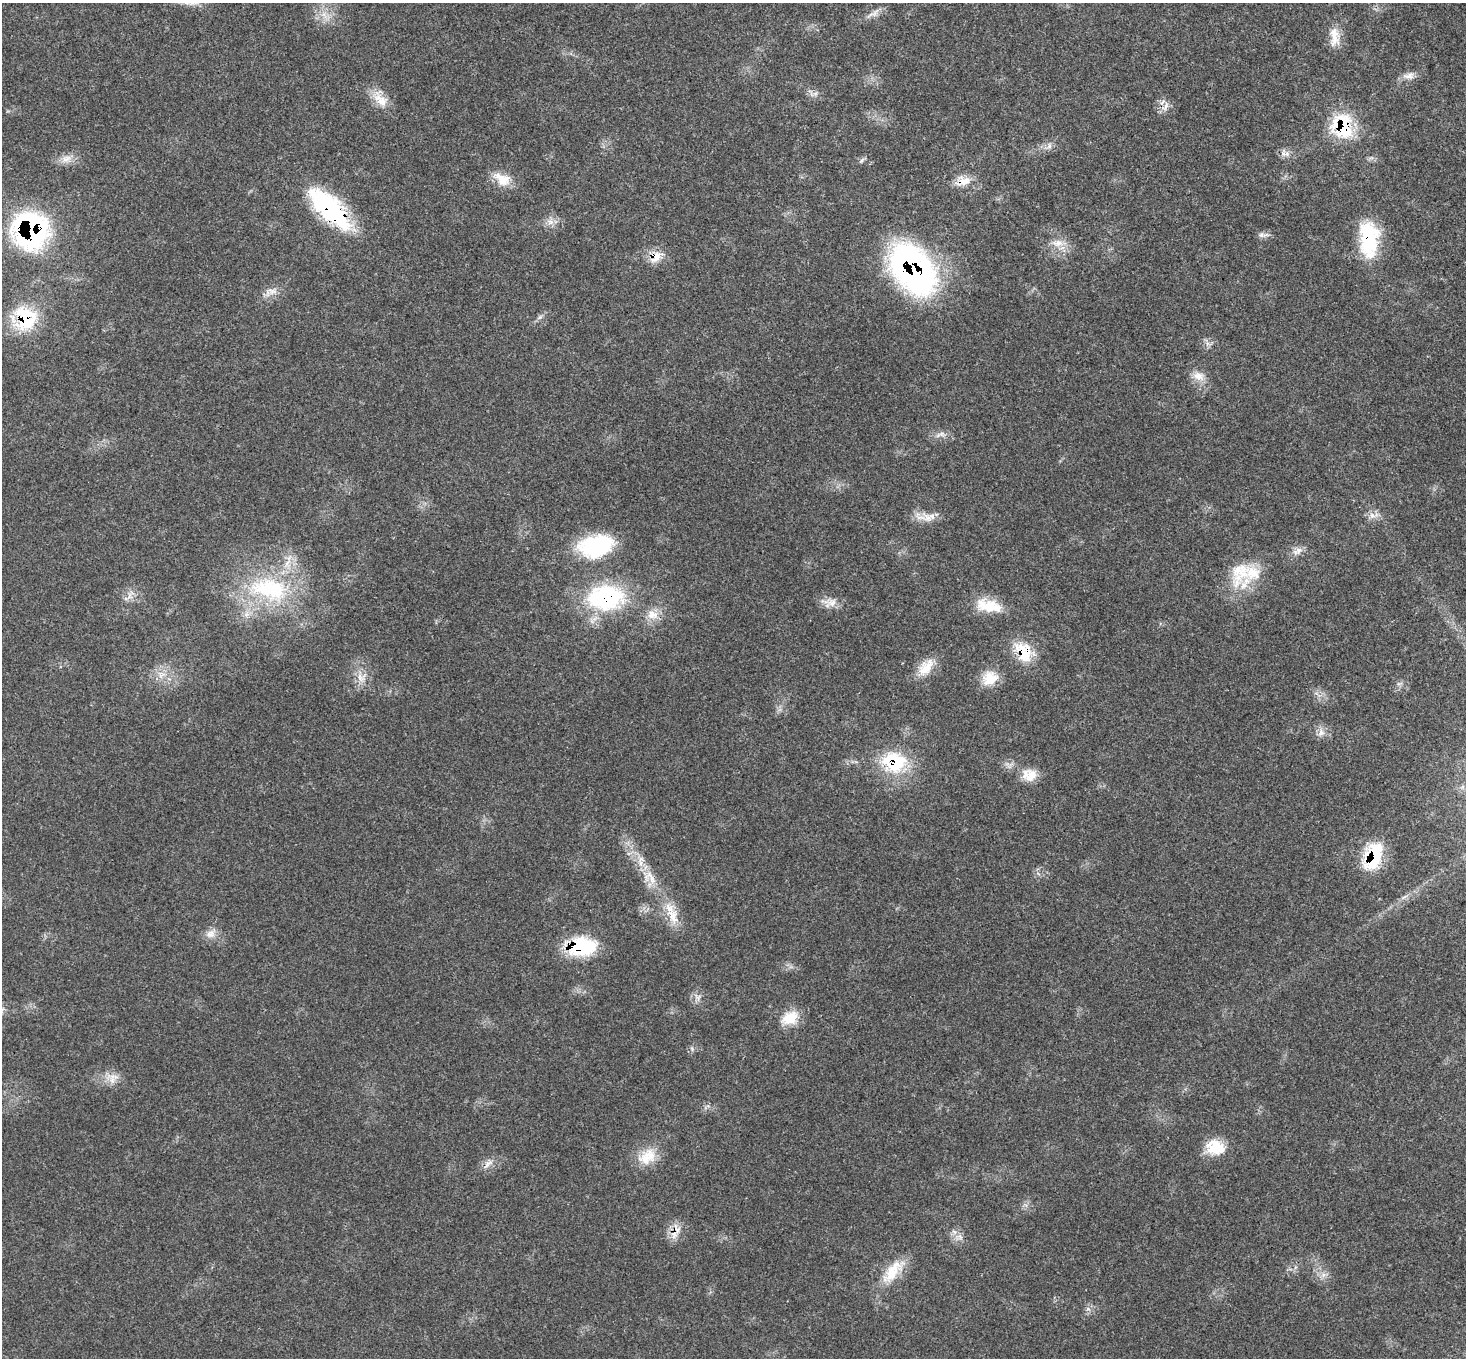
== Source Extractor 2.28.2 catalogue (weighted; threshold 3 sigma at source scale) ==
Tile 10 of 4 x 4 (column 2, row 3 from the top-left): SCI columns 1540-3003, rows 1637-2992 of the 6034 x 6057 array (HDU 1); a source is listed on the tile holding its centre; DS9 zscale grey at full resolution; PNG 1468 x 1360 px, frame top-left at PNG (2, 3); no overlay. Shown black and unused: <1% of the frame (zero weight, under 3 of 5 exposures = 4% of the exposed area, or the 3 px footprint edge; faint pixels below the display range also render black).
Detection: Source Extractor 2.28.2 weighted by HDU 2 'WHT'; one run over the whole footprint, this tile lists its part. Background 0.0464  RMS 0.0031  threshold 0.0142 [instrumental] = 3 sigma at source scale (4.5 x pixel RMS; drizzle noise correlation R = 1.50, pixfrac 1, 0.05/0.05 arcsec/px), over >= 5 px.
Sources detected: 64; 4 inside a brighter listed object's ellipse — not listed separately; the other 60 listed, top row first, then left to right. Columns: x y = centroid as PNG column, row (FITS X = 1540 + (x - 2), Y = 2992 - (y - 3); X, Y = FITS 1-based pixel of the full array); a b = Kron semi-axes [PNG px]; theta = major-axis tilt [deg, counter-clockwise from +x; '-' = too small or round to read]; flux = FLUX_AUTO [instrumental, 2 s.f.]
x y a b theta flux
324 15 11 5 -52 1.6
872 15 19 5 14 1.8
1334 37 28 12 -89 4.6
1409 76 17 9 6 2.2
815 94 7 4 19 0.78
380 99 26 14 -44 5.1
1163 102 8 3 46 0.61
1165 107 11 3 75 0.97
1342 126 27 22 -74 20
1049 146 9 5 82 0.99
1287 154 8 8 - 1.4
66 159 17 10 17 3
861 160 10 4 45 0.69
502 179 23 15 -34 5.8
964 182 21 10 21 4
331 210 53 20 -46 43
550 222 10 7 -28 1.7
30 231 32 30 -74 68
1263 235 15 5 1 1.2
1369 239 41 20 -89 20
1058 243 17 10 -2 3.5
656 257 19 14 32 4.4
913 270 55 34 -54 93
272 291 16 9 -8 2.4
540 317 8 5 45 0.82
25 319 33 26 65 18
1199 376 17 12 -21 3.4
1372 515 9 6 -29 1.5
927 518 19 10 -46 3.3
596 546 39 24 11 25
1298 551 15 7 35 2
1240 572 44 26 67 14
269 589 61 33 -11 36
130 596 10 6 -84 1.5
605 597 46 30 2 35
832 602 23 11 1 3.2
988 606 35 15 -12 8.6
653 615 17 13 -9 4
1023 652 29 18 -61 9.9
926 668 30 12 50 5.6
161 676 7 6 - 1.4
361 678 15 8 -52 2.7
990 678 20 17 32 6.1
1321 733 10 8 27 1.8
894 762 34 27 -18 19
1031 776 18 14 68 4.7
1373 856 32 18 70 17
650 878 23 15 -51 5.8
673 916 25 13 -76 6
211 934 16 11 33 2.7
581 947 32 19 2 22
790 1018 25 17 27 6.3
112 1078 17 15 -89 3.6
1215 1147 23 18 -10 8.1
647 1157 28 19 35 7.1
488 1164 17 7 42 2.1
674 1235 11 8 75 2.6
960 1237 8 5 -46 1.1
893 1271 41 16 50 9.3
1323 1275 7 5 46 1.1
Overlapping masked pixels (flux is a lower limit): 14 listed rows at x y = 1342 126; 964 182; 331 210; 30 231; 1369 239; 656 257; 913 270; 25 319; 605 597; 1023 652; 894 762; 1373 856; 581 947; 674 1235
Unlisted compact peaks at least as high as the median listed source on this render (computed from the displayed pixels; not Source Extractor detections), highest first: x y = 1088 1309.